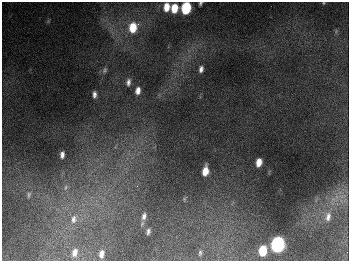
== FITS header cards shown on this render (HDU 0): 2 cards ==
NAXIS1  =                  347
NAXIS2  =                  259

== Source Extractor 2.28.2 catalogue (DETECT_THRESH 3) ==
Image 347 x 259 px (HDU 0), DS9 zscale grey, 1 PNG px = 1 image px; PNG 351 x 263 px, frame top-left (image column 1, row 259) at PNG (2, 2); no overlay
Background 675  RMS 51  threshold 152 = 3 sigma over >= 5 px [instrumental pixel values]
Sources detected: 28; all 28 listed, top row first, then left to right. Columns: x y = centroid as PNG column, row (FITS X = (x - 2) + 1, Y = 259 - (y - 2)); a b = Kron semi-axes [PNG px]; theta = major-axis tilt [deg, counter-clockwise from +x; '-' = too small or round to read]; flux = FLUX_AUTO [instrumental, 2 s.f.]
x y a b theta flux
200 3 4 3 - 5.2e+03
324 3 4 3 - 2.7e+03
166 7 8 6 82 4.3e+04
174 8 8 6 82 6.5e+04
186 8 8 6 79 2.5e+05
138 24 3 3 - 6.1e+03
133 27 11 8 79 8.6e+04
201 69 6 4 79 1.3e+04
105 70 9 7 69 1.0e+04
128 82 10 6 82 1.5e+04
138 91 9 6 80 2.4e+04
94 94 7 4 -90 1.3e+04
62 155 6 4 85 1.4e+04
259 162 7 5 77 3.5e+04
205 171 9 5 81 4.2e+04
137 186 3 3 - 2.9e+03
66 187 9 5 62 1.1e+04
29 195 9 6 81 9.4e+03
184 199 6 4 72 4.0e+03
144 216 11 7 73 1.6e+04
328 217 12 7 82 2.0e+04
74 219 14 10 72 3.6e+04
148 231 6 4 80 9.3e+03
277 244 8 6 78 1.1e+06
263 250 8 5 80 1.2e+05
75 252 11 7 76 2.7e+04
200 253 7 4 83 5.6e+03
101 254 9 5 79 2.3e+04
At the frame edge (FLAGS 8, measured only in part): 3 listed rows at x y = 200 3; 324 3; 186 8